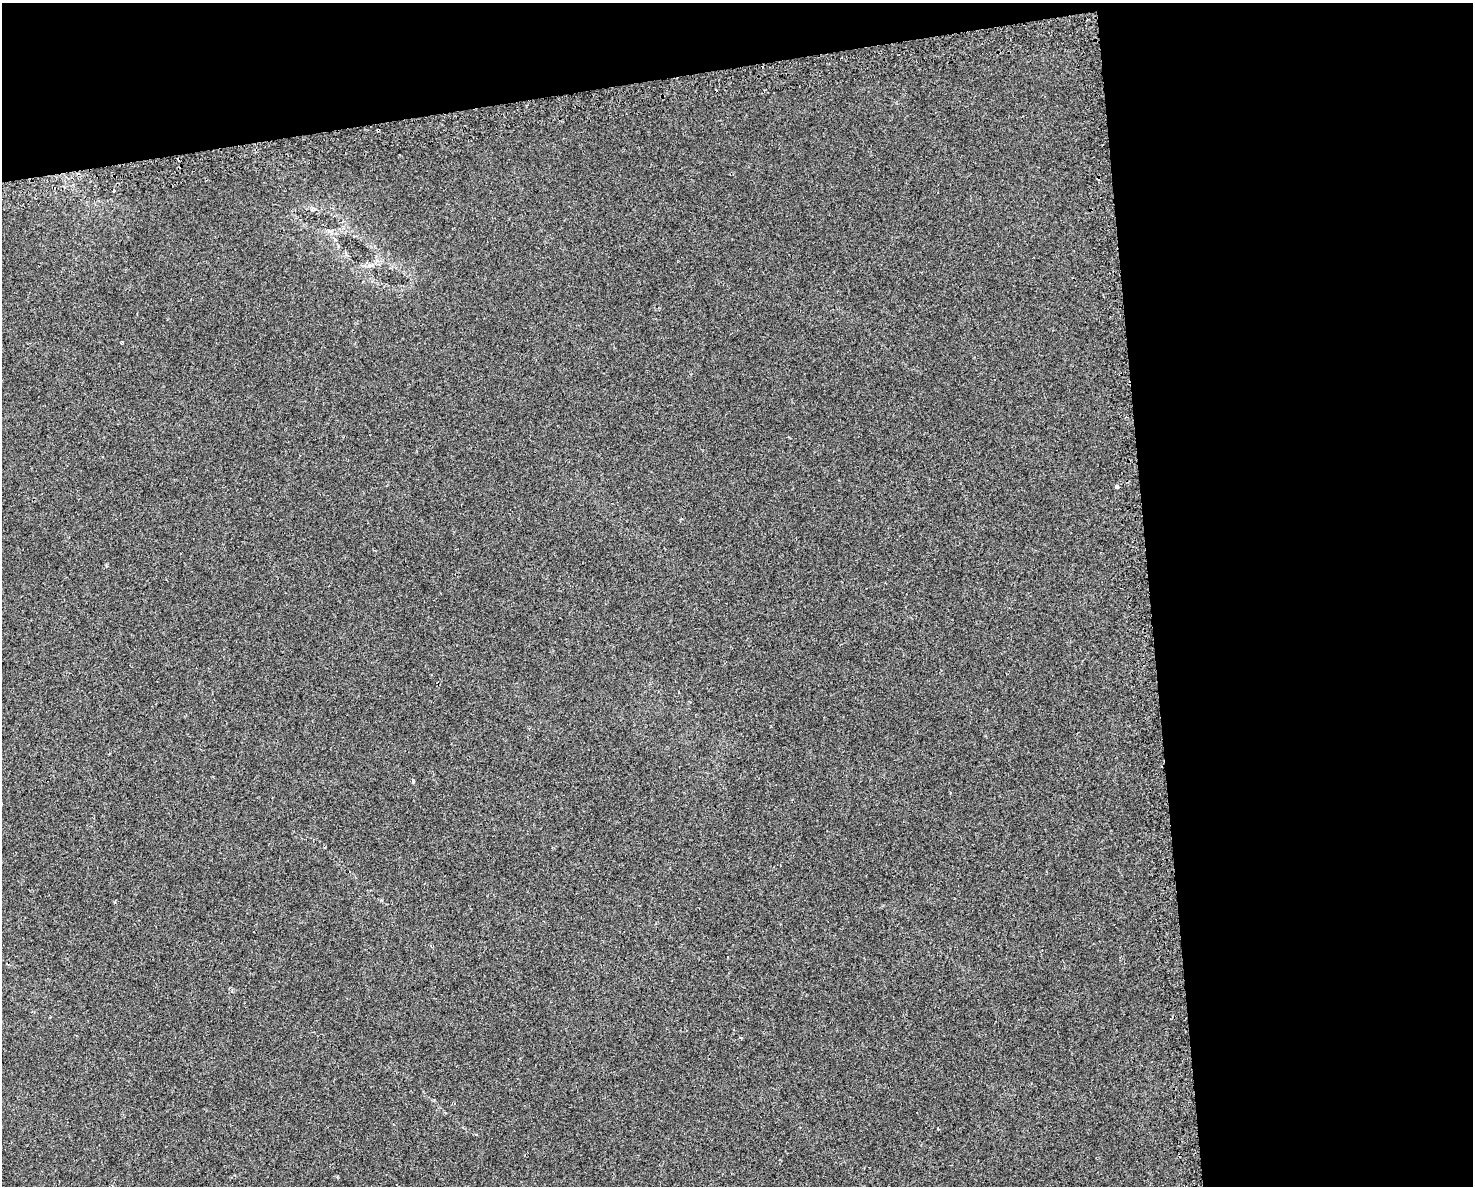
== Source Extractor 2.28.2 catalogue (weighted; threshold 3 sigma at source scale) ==
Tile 3 of 3 x 4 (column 3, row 1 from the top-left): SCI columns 3036-4506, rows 3589-4772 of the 4556 x 4811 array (HDU 1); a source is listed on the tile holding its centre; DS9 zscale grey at full resolution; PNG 1475 x 1188 px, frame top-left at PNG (2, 3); no overlay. Shown black and unused: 28% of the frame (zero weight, under 2 of 3 exposures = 3% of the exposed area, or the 3 px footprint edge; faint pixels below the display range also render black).
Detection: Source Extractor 2.28.2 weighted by HDU 2 'WHT'; one run over the whole footprint, this tile lists its part. Background 0.0393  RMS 0.0057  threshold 0.0257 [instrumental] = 3 sigma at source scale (4.5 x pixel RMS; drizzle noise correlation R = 1.50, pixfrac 1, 0.0396/0.0396 arcsec/px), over >= 5 px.
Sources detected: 6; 1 cosmic-ray / hot-pixel residue — not listed; the other 5 listed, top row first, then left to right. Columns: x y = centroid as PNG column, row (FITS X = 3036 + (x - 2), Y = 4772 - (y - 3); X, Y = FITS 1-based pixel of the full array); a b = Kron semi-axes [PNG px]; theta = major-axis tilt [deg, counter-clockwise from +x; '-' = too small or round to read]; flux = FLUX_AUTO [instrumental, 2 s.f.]
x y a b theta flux
113 191 3 3 - 2.4
121 343 3 2 - 0.57
1117 486 3 3 - 4.6
413 781 4 3 - 1.4
741 1037 3 3 - 0.87